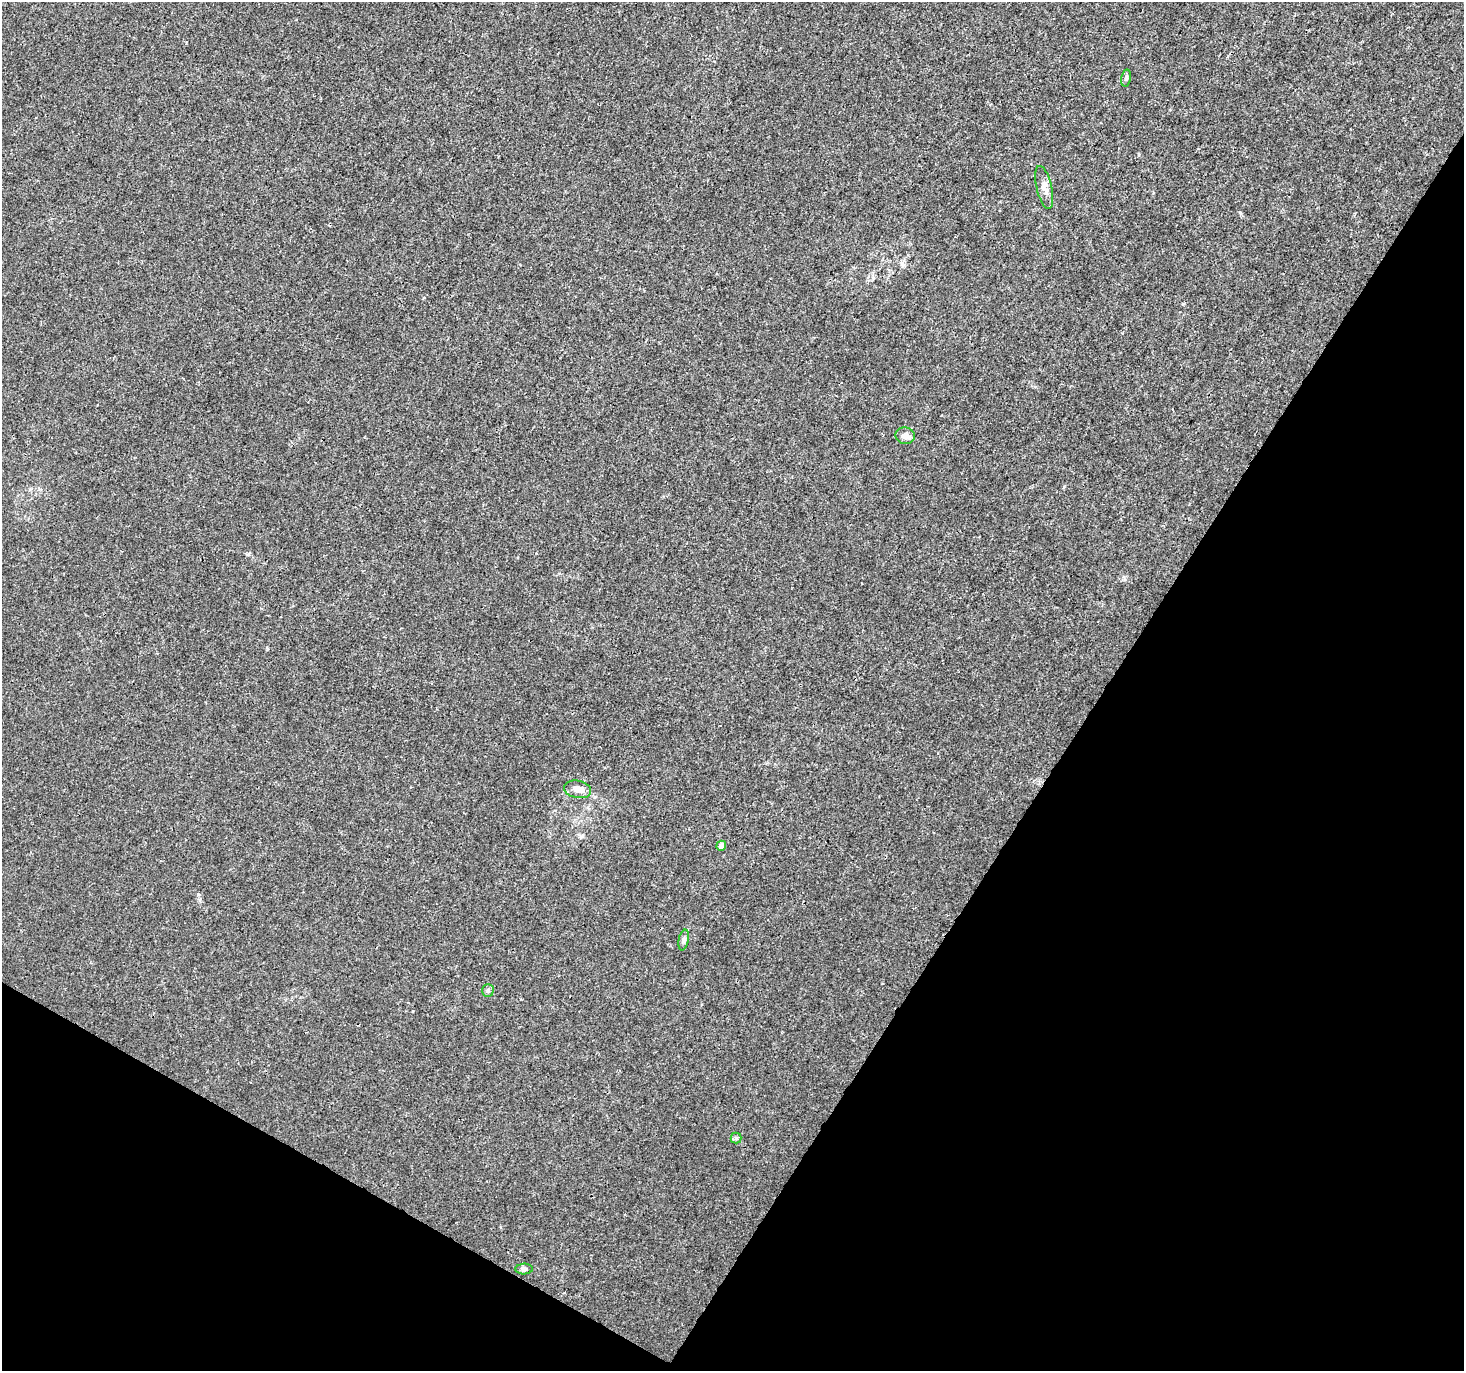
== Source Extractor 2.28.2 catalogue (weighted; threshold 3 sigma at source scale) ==
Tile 15 of 4 x 4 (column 3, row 4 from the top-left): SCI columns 2923-4384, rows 194-1562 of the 5854 x 5930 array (HDU 1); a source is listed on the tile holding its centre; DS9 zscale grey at full resolution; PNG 1466 x 1373 px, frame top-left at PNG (2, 2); each listed source drawn as its Kron ellipse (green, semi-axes under 4 px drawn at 4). Shown black and unused: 31% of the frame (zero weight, under 3 of 4 exposures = <1% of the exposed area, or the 3 px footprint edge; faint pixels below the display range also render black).
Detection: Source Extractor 2.28.2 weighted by HDU 2 'WHT'; one run over the whole footprint, this tile lists its part. Background 0.00142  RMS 0.0013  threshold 0.00607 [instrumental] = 3 sigma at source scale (4.5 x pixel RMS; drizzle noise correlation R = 1.50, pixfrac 1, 0.0396/0.0396 arcsec/px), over >= 5 px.
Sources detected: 10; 1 inside a brighter listed object's ellipse — not listed separately; the other 9 listed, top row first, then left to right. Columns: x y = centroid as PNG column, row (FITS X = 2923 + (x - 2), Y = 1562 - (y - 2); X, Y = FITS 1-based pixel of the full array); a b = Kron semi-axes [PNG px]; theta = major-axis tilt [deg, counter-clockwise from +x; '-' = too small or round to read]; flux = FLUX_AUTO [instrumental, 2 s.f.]
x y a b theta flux
1126 78 8 5 76 0.28
1044 187 22 7 -77 0.95
905 436 9 8 - 0.82
578 789 14 8 -12 1
721 846 5 4 - 0.61
684 940 10 5 79 0.36
488 990 6 5 - 0.27
736 1138 5 5 - 0.24
524 1269 8 5 1 0.34